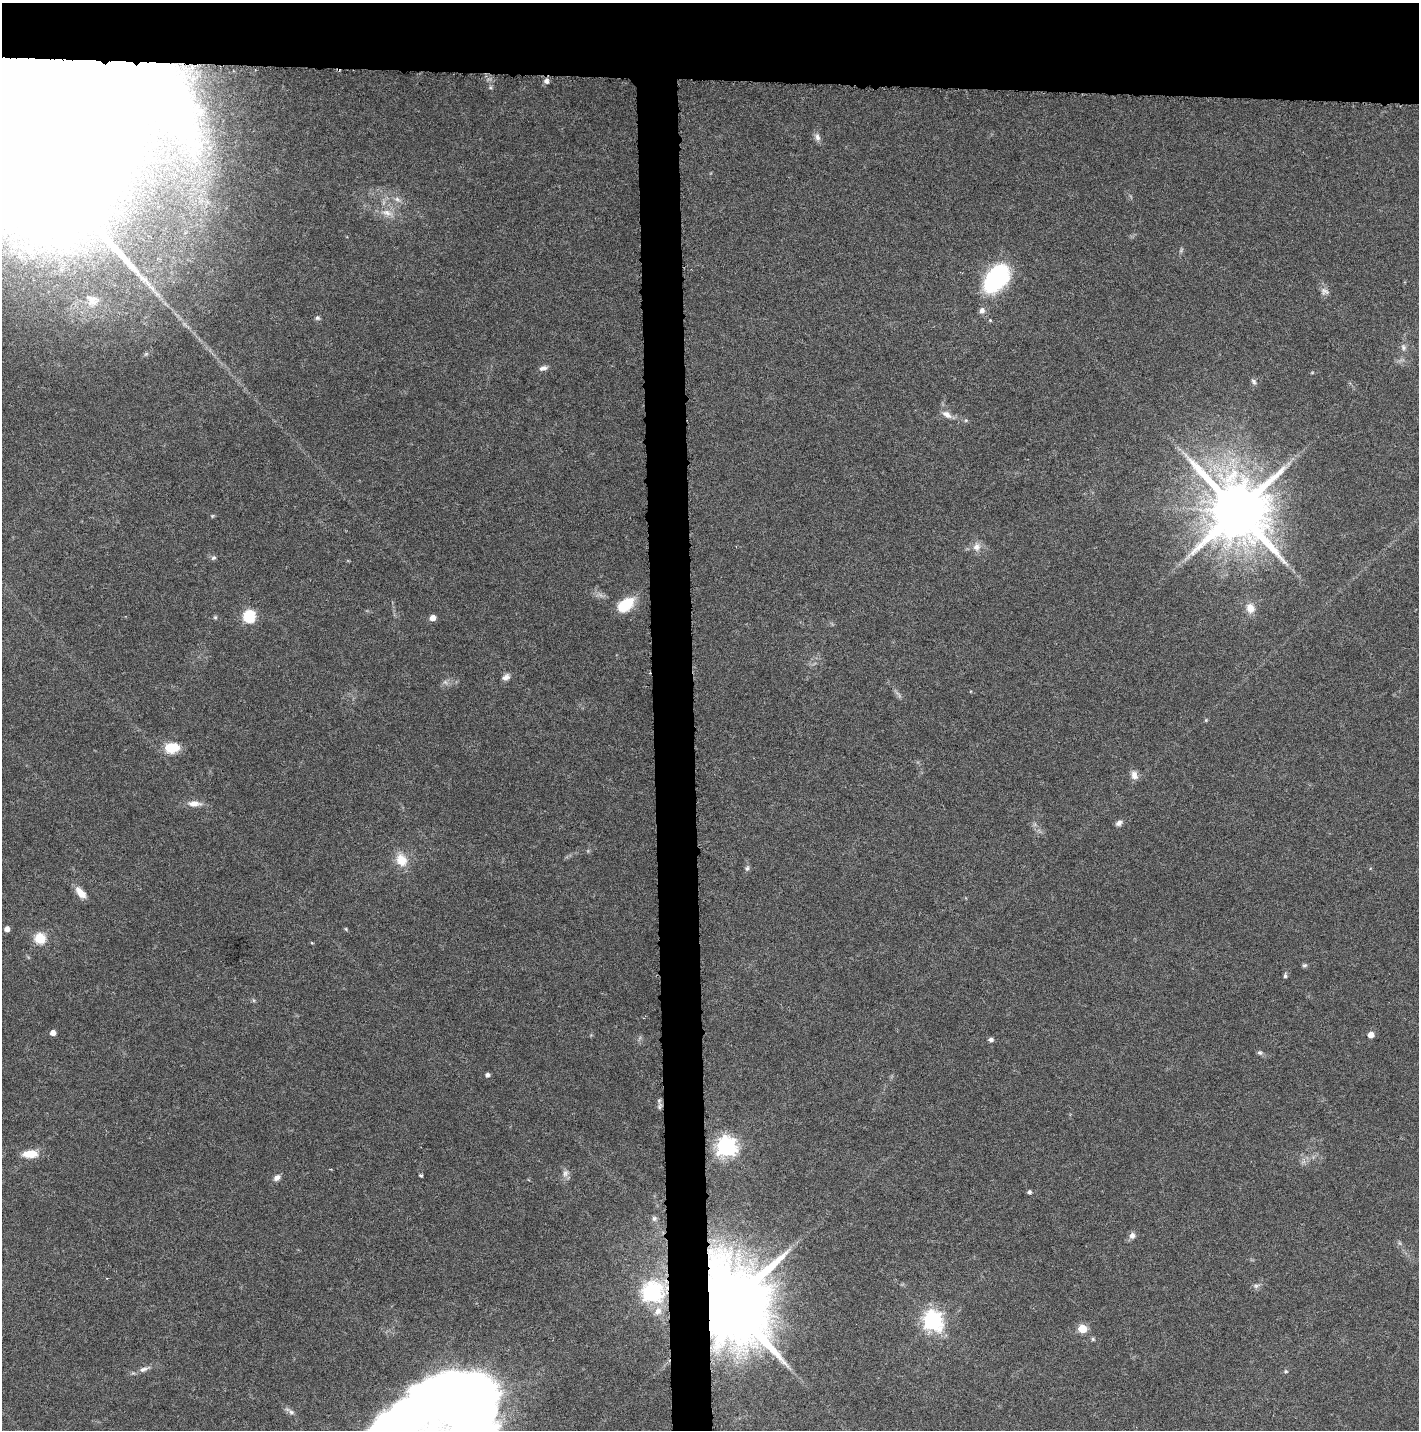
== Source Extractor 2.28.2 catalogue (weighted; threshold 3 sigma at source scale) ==
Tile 2 of 3 x 3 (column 2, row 1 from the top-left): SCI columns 1564-2980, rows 2856-4283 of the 4545 x 4293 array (HDU 1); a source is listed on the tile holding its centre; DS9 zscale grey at full resolution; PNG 1421 x 1432 px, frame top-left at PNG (2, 3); no overlay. Shown black and unused: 8% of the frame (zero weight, under 3 of 6 exposures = <1% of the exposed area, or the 3 px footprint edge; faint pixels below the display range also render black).
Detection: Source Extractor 2.28.2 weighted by HDU 2 'WHT'; one run over the whole footprint, this tile lists its part. Background 0.0301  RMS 0.0024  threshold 0.00996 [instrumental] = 3 sigma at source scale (4.09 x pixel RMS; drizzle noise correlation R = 1.36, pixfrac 0.8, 0.0396/0.0396 arcsec/px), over >= 5 px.
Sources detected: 78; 7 inside a brighter object's white glare — not listed; the other 71 listed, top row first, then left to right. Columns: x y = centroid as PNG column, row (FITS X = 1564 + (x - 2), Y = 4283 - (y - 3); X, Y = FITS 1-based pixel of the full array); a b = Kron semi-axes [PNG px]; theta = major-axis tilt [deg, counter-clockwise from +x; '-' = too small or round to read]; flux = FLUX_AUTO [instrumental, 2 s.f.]
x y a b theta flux
38 76 54 25 -7 1500
546 81 6 6 - 0.91
490 88 6 4 18 0.31
817 137 12 7 -70 1
397 199 10 6 -22 0.92
387 213 18 8 -13 2.2
30 249 10 10 - 1.8
997 278 25 15 53 31
1325 291 12 9 -17 1.1
92 300 21 17 -24 4.4
982 310 8 7 - 1.1
317 318 6 6 - 0.49
990 320 5 4 - 0.26
1403 347 9 7 -67 0.79
146 354 7 4 44 0.37
543 368 12 6 17 0.94
1312 373 6 3 20 0.21
1254 381 8 5 -52 0.56
947 415 15 7 -31 1.6
966 420 6 3 18 0.29
1237 510 17 16 - 2200
212 516 5 4 - 0.27
977 547 12 10 69 1.7
213 558 7 6 - 0.5
626 604 20 12 38 7.3
1250 608 12 10 -71 2.3
249 616 6 6 - 21
215 617 5 5 - 0.32
432 618 5 4 - 2.4
506 677 10 7 29 1.1
445 682 7 5 -44 0.55
1206 720 6 3 72 0.24
172 747 15 10 5 5.7
1134 775 13 9 -73 1.5
194 803 15 7 -1 2.1
1119 823 9 6 38 0.91
401 860 17 13 -62 4.2
747 868 9 5 75 0.56
81 893 16 8 -50 2.5
7 929 4 4 - 1.6
346 929 5 4 - 0.24
40 938 6 5 - 18
312 943 5 3 - 0.21
1304 965 7 5 3 0.41
1285 975 7 4 90 0.43
53 1033 4 4 - 1.8
1371 1035 5 4 - 2.3
991 1040 5 5 - 0.81
1260 1053 7 6 - 0.5
487 1075 4 4 - 0.75
659 1101 6 5 - 0.48
659 1107 7 4 -46 0.46
726 1147 7 7 - 130
30 1154 17 9 3 3.7
565 1173 11 8 71 1.1
421 1175 3 3 - 0.44
277 1178 8 6 42 1.1
1029 1192 5 5 - 0.55
654 1218 7 7 - 0.6
1132 1235 8 7 - 1.1
1256 1286 8 5 28 0.65
652 1293 8 7 - 100
730 1304 20 18 -37 4000
658 1311 11 9 55 1.6
933 1321 7 7 - 110
1082 1329 5 5 - 8.6
1093 1339 6 5 - 0.34
144 1369 17 6 21 1.3
1286 1371 6 4 -1 0.36
291 1412 8 6 -17 0.71
475 1423 64 40 90 270
Overlapping masked pixels (flux is a lower limit): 2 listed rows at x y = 38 76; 730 1304
Isophote crosses this tile's border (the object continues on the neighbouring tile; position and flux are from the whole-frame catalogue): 2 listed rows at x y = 38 76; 475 1423